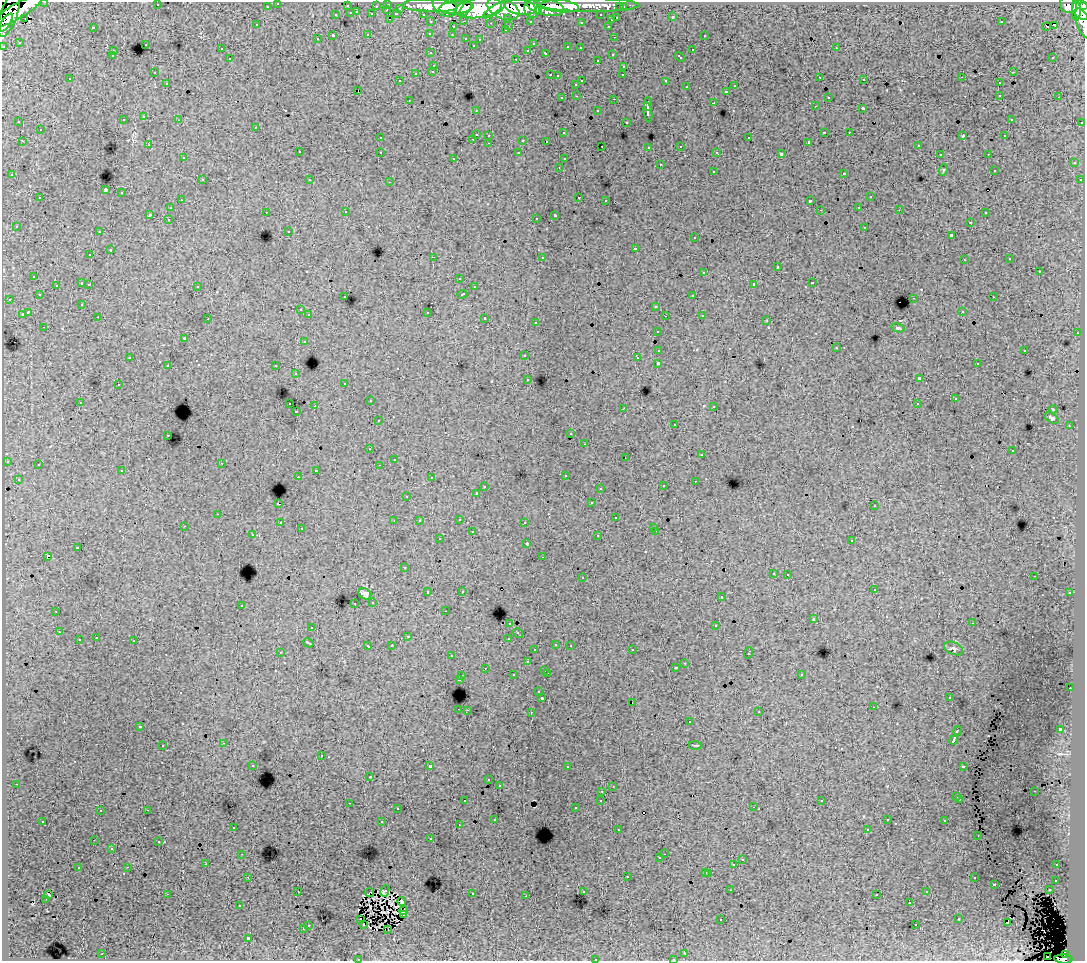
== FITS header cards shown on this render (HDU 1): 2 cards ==
NAXIS1  =                 1083
NAXIS2  =                  959

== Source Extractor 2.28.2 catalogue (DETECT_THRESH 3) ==
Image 1083 x 959 px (HDU 1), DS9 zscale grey, 1 PNG px = 1 image px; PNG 1087 x 963 px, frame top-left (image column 1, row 959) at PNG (2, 2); each listed source drawn as its Kron ellipse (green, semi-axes under 4 px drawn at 4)
Background 146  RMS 1.2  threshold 3.69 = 3 sigma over >= 5 px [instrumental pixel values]
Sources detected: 484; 2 with non-positive FLUX_AUTO (blend fragments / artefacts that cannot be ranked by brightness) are neither listed nor drawn; the other 482 listed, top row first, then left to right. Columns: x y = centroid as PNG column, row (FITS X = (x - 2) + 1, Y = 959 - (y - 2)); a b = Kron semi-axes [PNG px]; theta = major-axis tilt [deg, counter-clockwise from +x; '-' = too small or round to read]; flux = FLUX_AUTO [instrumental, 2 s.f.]
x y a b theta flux
45 2 3 2 - 3100
278 3 3 3 - 2300
388 4 3 3 - 4700
157 5 2 2 - 81
590 5 49 7 0 140000
1068 5 9 8 - 98000
267 6 3 3 - 1200
347 6 3 3 - 920
376 6 3 2 - 1100
430 6 28 6 -2 240000
445 6 13 10 -40 190000
558 6 21 6 -7 190000
1084 6 4 3 - 61000
456 7 17 6 5 270000
520 7 16 7 -9 320000
545 7 19 8 -12 270000
620 7 3 3 - 1100
623 7 3 3 - 1600
400 8 3 3 - 890
479 8 23 10 9 600000
466 9 8 4 57 100000
503 9 17 9 -23 530000
532 9 9 7 -74 190000
387 10 3 2 - 310
494 10 13 4 33 130000
1081 10 11 8 -58 340000
17 11 29 7 31 320000
538 11 4 3 - 68000
1076 11 10 4 88 140000
357 12 3 2 - 340
351 13 3 3 - 790
372 14 3 3 - 1100
396 14 4 3 - 780
423 14 3 2 - 1800
9 15 23 8 71 280000
336 15 3 3 - 310
601 15 3 3 - 1400
673 17 4 3 - 78
25 18 2 2 - 240
508 18 3 3 - 990
617 18 3 3 - 540
389 19 3 2 - 150
611 20 3 3 - 470
464 21 3 2 - 370
530 21 3 3 - 1200
431 22 3 3 - 2500
581 22 3 2 - 81
1001 22 2 2 - 41
6 23 10 3 56 130000
491 23 3 2 - 94
1084 24 16 6 -69 65000
257 25 3 2 - 120
1054 25 3 2 - 110
509 26 3 2 - 240
608 26 3 2 - 420
93 27 3 2 - 850
453 27 3 3 - 310
1047 27 3 2 - 59
505 30 3 3 - 190
430 33 3 3 - 130
368 35 3 3 - 460
452 35 3 2 - 110
704 35 3 3 - 260
333 36 3 3 - 1300
614 37 2 2 - 43
466 38 3 3 - 300
317 39 3 3 - 190
480 39 3 3 - 220
19 42 3 2 - 84
145 44 3 3 - 360
533 44 3 2 - 92
473 45 3 2 - 88
3 46 3 3 - 5200
568 47 3 3 - 600
580 48 3 2 - 110
836 48 3 2 - 250
221 49 3 2 - 140
528 50 3 3 - 220
692 50 3 3 - 330
113 51 3 2 - 120
431 53 3 3 - 190
546 53 3 3 - 210
612 54 3 2 - 210
112 56 3 3 - 230
680 57 5 3 - 370
1053 57 3 2 - 120
230 59 3 3 - 200
516 59 3 2 - 560
597 60 3 2 - 200
434 65 3 3 - 310
624 66 3 3 - 330
433 71 3 3 - 310
154 72 3 2 - 140
1013 72 3 2 - 320
416 73 3 3 - 570
550 75 3 2 - 450
623 75 3 2 - 120
558 76 3 3 - 150
820 77 3 2 - 89
962 77 2 2 - 61
70 79 3 2 - 140
864 80 3 2 - 140
400 81 3 2 - 130
582 81 3 2 - 530
666 81 4 3 - 870
167 83 3 2 - 160
999 83 3 3 - 250
576 84 3 3 - 210
735 86 3 3 - 250
687 87 3 3 - 310
358 90 3 2 - 57
726 91 3 3 - 280
1000 95 3 2 - 320
577 96 3 2 - 170
828 97 3 3 - 270
1059 97 3 2 - 160
562 98 3 3 - 190
614 99 3 2 - 480
409 100 3 2 - 160
714 103 3 3 - 930
648 104 6 2 90 2000
815 106 3 2 - 140
863 109 3 3 - 950
476 110 3 2 - 190
598 111 3 3 - 260
648 112 10 3 -81 2400
144 117 3 3 - 390
1011 119 3 2 - 130
123 120 3 3 - 190
179 120 3 2 - 210
19 122 3 2 - 110
626 122 3 3 - 170
1082 122 3 2 - 750
256 127 3 3 - 330
40 130 3 3 - 530
824 132 3 3 - 1000
849 132 2 2 - 130
564 133 3 3 - 220
476 134 3 3 - 930
489 135 3 2 - 220
963 136 4 2 - 490
1005 136 3 2 - 120
380 138 3 3 - 200
749 138 3 3 - 410
473 139 3 2 - 360
523 140 3 3 - 850
22 141 3 2 - 250
546 141 3 2 - 91
809 142 3 3 - 120
489 143 3 2 - 240
149 145 3 2 - 130
918 145 3 2 - 230
602 146 2 2 - 46
681 146 3 3 - 240
649 147 3 3 - 190
299 152 3 3 - 320
380 152 3 2 - 290
717 152 4 3 - 96
519 153 3 3 - 170
781 154 4 3 - 2100
940 154 3 2 - 130
988 154 3 2 - 160
183 158 3 2 - 160
454 158 3 2 - 170
564 159 3 3 - 150
1074 163 3 3 - 290
660 165 3 3 - 540
559 167 3 2 - 130
943 170 6 3 70 82
994 170 3 3 - 140
713 171 3 3 - 470
844 173 3 3 - 460
12 175 3 3 - 260
202 180 3 3 - 260
310 180 3 3 - 180
1080 180 3 2 - 160
390 182 3 2 - 410
105 190 3 3 - 9200
122 193 3 3 - 580
579 197 3 2 - 520
870 197 3 3 - 480
40 198 3 3 - 360
181 200 2 2 - 240
606 200 3 2 - 190
810 201 3 3 - 1200
859 207 3 2 - 190
170 208 3 3 - 310
820 210 2 2 - 50
899 210 3 2 - 94
266 212 3 2 - 220
346 212 3 2 - 260
985 213 3 2 - 190
150 214 3 3 - 1400
555 215 4 3 - 2100
536 218 3 2 - 89
168 219 3 2 - 220
970 222 3 2 - 210
16 226 3 3 - 150
865 227 3 3 - 390
289 231 3 2 - 110
99 232 3 2 - 260
951 235 3 3 - 710
695 238 3 3 - 260
635 248 3 3 - 770
110 250 3 3 - 670
90 255 3 3 - 290
433 257 3 2 - 800
542 257 3 3 - 500
1010 259 3 3 - 190
964 260 3 2 - 110
777 267 3 3 - 840
1039 271 3 3 - 560
704 272 3 3 - 560
34 276 3 3 - 180
459 278 3 2 - 210
82 283 3 3 - 600
812 283 3 3 - 600
89 284 3 2 - 360
754 284 4 3 - 2000
56 285 3 2 - 220
197 286 3 3 - 320
474 287 3 3 - 260
462 294 5 3 - 530
39 295 3 3 - 190
693 295 3 2 - 250
345 297 3 3 - 180
993 297 2 2 - 180
914 298 3 2 - 390
9 299 3 2 - 170
82 304 3 3 - 190
656 306 3 3 - 370
300 310 3 3 - 250
962 311 3 2 - 190
28 312 4 3 - 1500
427 312 3 3 - 650
22 314 4 3 - 680
309 315 3 3 - 240
702 315 3 2 - 160
665 316 2 2 - 74
98 317 3 2 - 100
485 318 3 3 - 510
208 319 2 2 - 64
767 320 3 3 - 110
536 322 3 3 - 280
44 327 3 2 - 95
898 328 7 4 -12 140
657 331 3 3 - 290
1077 333 3 2 - 310
184 338 3 2 - 65
304 341 3 3 - 380
836 348 3 3 - 260
659 350 4 3 - 1200
1025 350 3 2 - 520
525 356 3 3 - 240
130 357 3 2 - 97
637 358 2 2 - 61
658 363 3 3 - 2600
977 364 3 2 - 230
168 365 3 2 - 340
276 366 3 3 - 350
296 374 3 2 - 310
919 378 4 3 - 2700
528 379 3 3 - 250
345 383 3 3 - 180
118 385 3 2 - 270
955 399 3 3 - 140
370 401 3 2 - 270
80 402 3 3 - 210
290 404 3 2 - 420
917 404 3 3 - 220
315 406 2 2 - 610
714 406 3 2 - 130
623 409 3 2 - 43
1053 409 4 2 - 70
296 411 3 2 - 140
1052 418 8 4 -33 160
378 421 3 3 - 280
674 424 2 2 - 72
1070 426 2 2 - 59
571 433 3 2 - 190
168 435 3 2 - 260
585 444 3 2 - 190
370 449 3 2 - 200
1013 451 3 3 - 230
702 455 2 2 - 45
625 457 2 2 - 40
394 460 3 2 - 74
7 461 3 3 - 380
222 463 2 2 - 210
38 465 3 2 - 180
379 465 2 2 - 66
316 470 3 2 - 310
122 471 3 3 - 300
565 475 3 3 - 320
298 476 2 2 - 110
431 478 3 2 - 82
18 479 3 2 - 150
695 481 3 2 - 91
485 486 3 2 - 280
663 486 3 3 - 320
600 488 3 3 - 180
477 494 3 3 - 130
407 496 3 3 - 150
591 503 3 3 - 220
278 504 3 3 - 1200
874 506 3 3 - 180
218 514 3 2 - 170
616 518 3 3 - 300
459 519 3 2 - 290
394 521 2 2 - 63
419 521 3 3 - 150
525 522 3 3 - 250
280 523 3 2 - 210
184 526 2 2 - 55
654 527 3 3 - 190
301 529 2 2 - 60
656 531 3 2 - 240
472 532 3 3 - 510
253 535 3 2 - 140
598 536 3 3 - 320
439 539 3 3 - 260
852 540 3 3 - 190
527 544 3 2 - 59
77 548 3 3 - 960
47 556 3 3 - 1400
543 557 3 2 - 130
404 568 3 3 - 210
773 573 3 3 - 190
788 574 3 2 - 440
1034 576 2 2 - 51
582 578 3 3 - 350
874 589 3 2 - 170
462 591 3 3 - 210
428 592 3 3 - 520
1070 593 3 3 - 240
365 594 7 5 -31 320
721 597 3 3 - 200
373 602 3 3 - 270
355 603 3 2 - 220
241 605 3 3 - 330
56 611 3 2 - 140
445 611 3 2 - 160
813 619 3 3 - 54
510 623 3 3 - 290
972 623 2 2 - 44
716 626 3 3 - 440
312 627 3 3 - 380
59 632 3 2 - 170
518 633 5 2 - 170
408 636 3 3 - 69
96 638 3 2 - 270
509 638 3 3 - 700
79 640 3 3 - 720
134 641 3 2 - 760
308 643 5 2 - 130
556 644 3 2 - 160
392 645 2 2 - 43
570 645 3 2 - 240
368 646 4 3 - 230
954 648 10 6 -22 230
535 650 3 3 - 180
632 650 3 2 - 340
280 652 2 2 - 57
748 653 6 2 70 620
451 656 3 2 - 150
527 662 3 3 - 520
685 663 3 2 - 240
485 668 2 2 - 160
676 668 3 3 - 240
545 670 3 2 - 310
547 673 3 2 - 420
801 674 3 3 - 380
513 675 3 3 - 280
462 676 3 2 - 310
459 679 3 3 - 1300
1070 688 2 2 - 200
539 692 3 3 - 110
949 697 3 2 - 170
542 698 3 3 - 2200
632 702 2 2 - 21
873 707 2 2 - 85
459 709 3 2 - 460
467 710 3 2 - 290
531 712 2 2 - 370
759 712 3 2 - 52
690 722 3 3 - 410
140 727 3 2 - 54
1060 729 3 3 - 2300
957 731 5 3 - 910
954 740 4 3 - 4100
224 743 3 2 - 270
163 745 3 3 - 320
695 745 6 3 -1 110
321 756 3 3 - 580
253 765 3 3 - 170
430 766 3 3 - 3500
963 766 4 3 - 610
567 767 3 2 - 130
370 777 3 2 - 68
489 780 3 3 - 290
16 784 3 2 - 260
499 785 3 3 - 220
613 786 3 2 - 100
602 791 3 2 - 330
1034 791 3 2 - 91
957 797 3 3 - 290
960 799 3 3 - 220
601 800 3 3 - 250
465 801 3 2 - 220
822 801 3 2 - 99
349 803 3 2 - 250
753 807 3 2 - 160
575 808 3 3 - 180
397 809 3 2 - 200
147 810 3 2 - 470
100 811 3 2 - 210
495 819 3 3 - 150
887 820 3 3 - 110
43 821 3 2 - 110
945 821 3 3 - 320
382 822 3 3 - 860
459 825 2 2 - 56
233 827 3 2 - 290
867 829 3 2 - 150
618 830 3 2 - 210
978 835 2 2 - 67
431 839 3 3 - 240
94 840 2 2 - 44
159 842 3 3 - 260
112 848 3 2 - 79
242 854 3 2 - 140
664 854 2 2 - 190
660 858 3 2 - 150
742 860 3 3 - 370
206 864 2 2 - 160
734 865 3 3 - 970
1057 865 3 2 - 240
127 867 3 2 - 97
78 868 3 3 - 310
706 872 3 3 - 440
709 873 3 3 - 420
627 876 3 3 - 660
248 877 3 2 - 200
974 878 3 2 - 270
1056 880 3 3 - 360
994 884 3 3 - 670
730 890 3 2 - 100
1049 890 3 3 - 410
298 891 3 2 - 67
385 891 6 2 64 150
583 891 3 3 - 220
369 892 5 2 - 83
927 892 3 3 - 270
167 894 3 2 - 780
472 894 3 3 - 510
48 895 3 2 - 270
877 895 3 3 - 210
526 896 2 2 - 80
46 899 3 2 - 67
402 901 4 3 - 45
909 903 3 2 - 62
240 906 3 3 - 180
404 911 4 3 - 77
403 915 3 2 - 120
721 919 3 2 - 85
959 919 3 3 - 480
361 920 3 2 - 140
1008 922 3 2 - 86
308 925 3 3 - 400
363 925 3 2 - 200
916 925 3 2 - 280
303 929 3 3 - 380
388 929 2 2 - 78
248 938 3 3 - 1500
685 953 3 3 - 120
102 954 3 2 - 340
1065 955 4 4 - 43000
1048 956 2 2 - 350
595 959 3 2 - 400
673 959 3 2 - 170
1063 959 9 4 -4 86000
359 960 3 2 - 84
At the frame edge (FLAGS 8, measured only in part): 9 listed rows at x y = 45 2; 278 3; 1084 6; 1084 24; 3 46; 595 959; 673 959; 1063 959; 359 960
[2 non-positive-flux detections neither listed nor drawn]